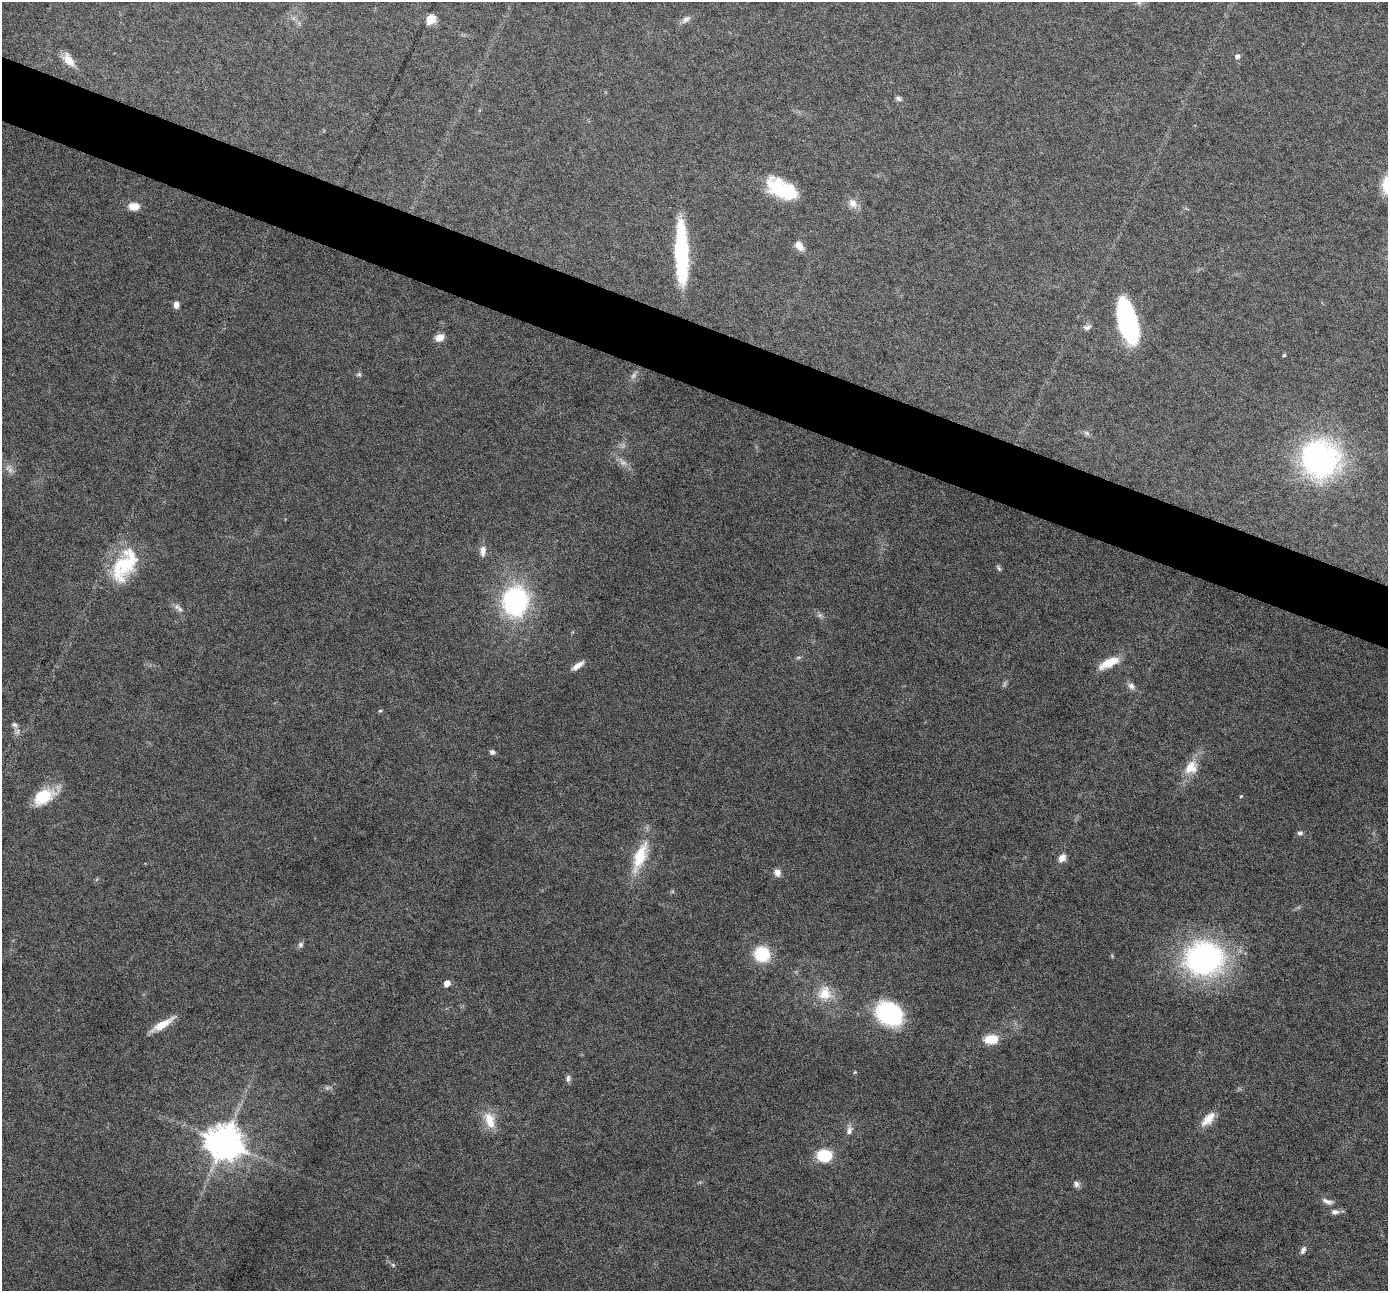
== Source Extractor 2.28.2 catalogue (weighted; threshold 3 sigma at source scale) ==
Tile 11 of 4 x 4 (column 3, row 3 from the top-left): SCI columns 2776-4161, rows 1559-2847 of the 5548 x 5559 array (HDU 1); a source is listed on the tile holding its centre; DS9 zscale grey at full resolution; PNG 1390 x 1293 px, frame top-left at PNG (2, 2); no overlay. Shown black and unused: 5% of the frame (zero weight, under 4 of 8 exposures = <1% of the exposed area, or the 3 px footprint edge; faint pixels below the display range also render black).
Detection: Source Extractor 2.28.2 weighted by HDU 2 'WHT'; one run over the whole footprint, this tile lists its part. Background 0.0825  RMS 0.0066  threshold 0.027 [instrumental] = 3 sigma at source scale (4.09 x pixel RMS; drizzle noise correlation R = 1.36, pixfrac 0.8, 0.05/0.05 arcsec/px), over >= 5 px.
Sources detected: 66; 3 too faint to see at this stretch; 2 inside a brighter object's white glare — not listed; the other 61 listed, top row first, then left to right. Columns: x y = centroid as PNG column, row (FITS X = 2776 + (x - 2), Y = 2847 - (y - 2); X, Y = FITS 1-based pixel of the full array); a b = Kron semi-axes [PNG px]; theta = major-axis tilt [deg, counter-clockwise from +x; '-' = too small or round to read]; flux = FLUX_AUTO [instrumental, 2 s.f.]
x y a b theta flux
430 19 6 5 - 33
686 19 13 7 34 2.8
1237 56 5 5 - 2.5
68 60 20 10 -53 7.8
898 98 8 6 -28 1.6
782 189 33 17 -27 33
853 203 13 9 -48 4.7
134 206 12 8 -3 6.3
799 246 13 8 -47 4.6
682 255 60 14 -88 55
176 305 6 5 - 3.9
1127 322 40 16 -76 94
1087 327 11 6 11 2.1
439 337 11 8 25 4.7
1284 355 4 4 - 0.73
359 374 7 5 28 1
633 375 11 5 49 2.2
1087 433 8 6 -21 1.4
1320 459 39 38 - 140
10 470 7 7 - 2.4
483 551 15 8 86 4
125 565 48 24 60 38
999 568 9 5 -54 1.2
515 601 28 24 84 91
179 609 9 7 -46 2.3
820 615 7 6 - 1.6
799 657 8 4 1 1.1
1109 663 23 9 24 12
578 666 16 5 35 4.4
1131 686 11 7 -56 2.6
380 711 5 3 - 0.66
14 725 9 6 -32 1.8
492 752 6 6 - 1.9
1191 767 19 15 52 11
43 796 25 16 32 21
1241 796 4 4 - 0.65
1300 833 7 6 - 1.6
640 857 45 15 69 22
1062 858 10 8 55 4.3
777 873 9 8 - 3.4
301 945 7 6 - 1.7
762 954 14 13 - 28
1112 956 6 3 -73 0.66
1204 958 33 29 6 160
447 983 5 5 - 5.4
825 993 19 19 - 13
889 1014 22 17 -32 72
162 1024 26 7 31 11
991 1039 16 11 4 11
855 1072 4 3 - 0.53
568 1078 9 6 86 1.9
1208 1119 20 9 47 8.6
490 1120 24 12 -72 11
849 1131 12 7 78 3.1
224 1142 10 9 - 1500
825 1155 15 12 7 22
1076 1184 9 7 -83 2.1
1327 1201 16 6 -15 3
1335 1212 10 7 -1 2.7
1303 1250 11 6 64 2.4
393 1265 6 5 - 0.94